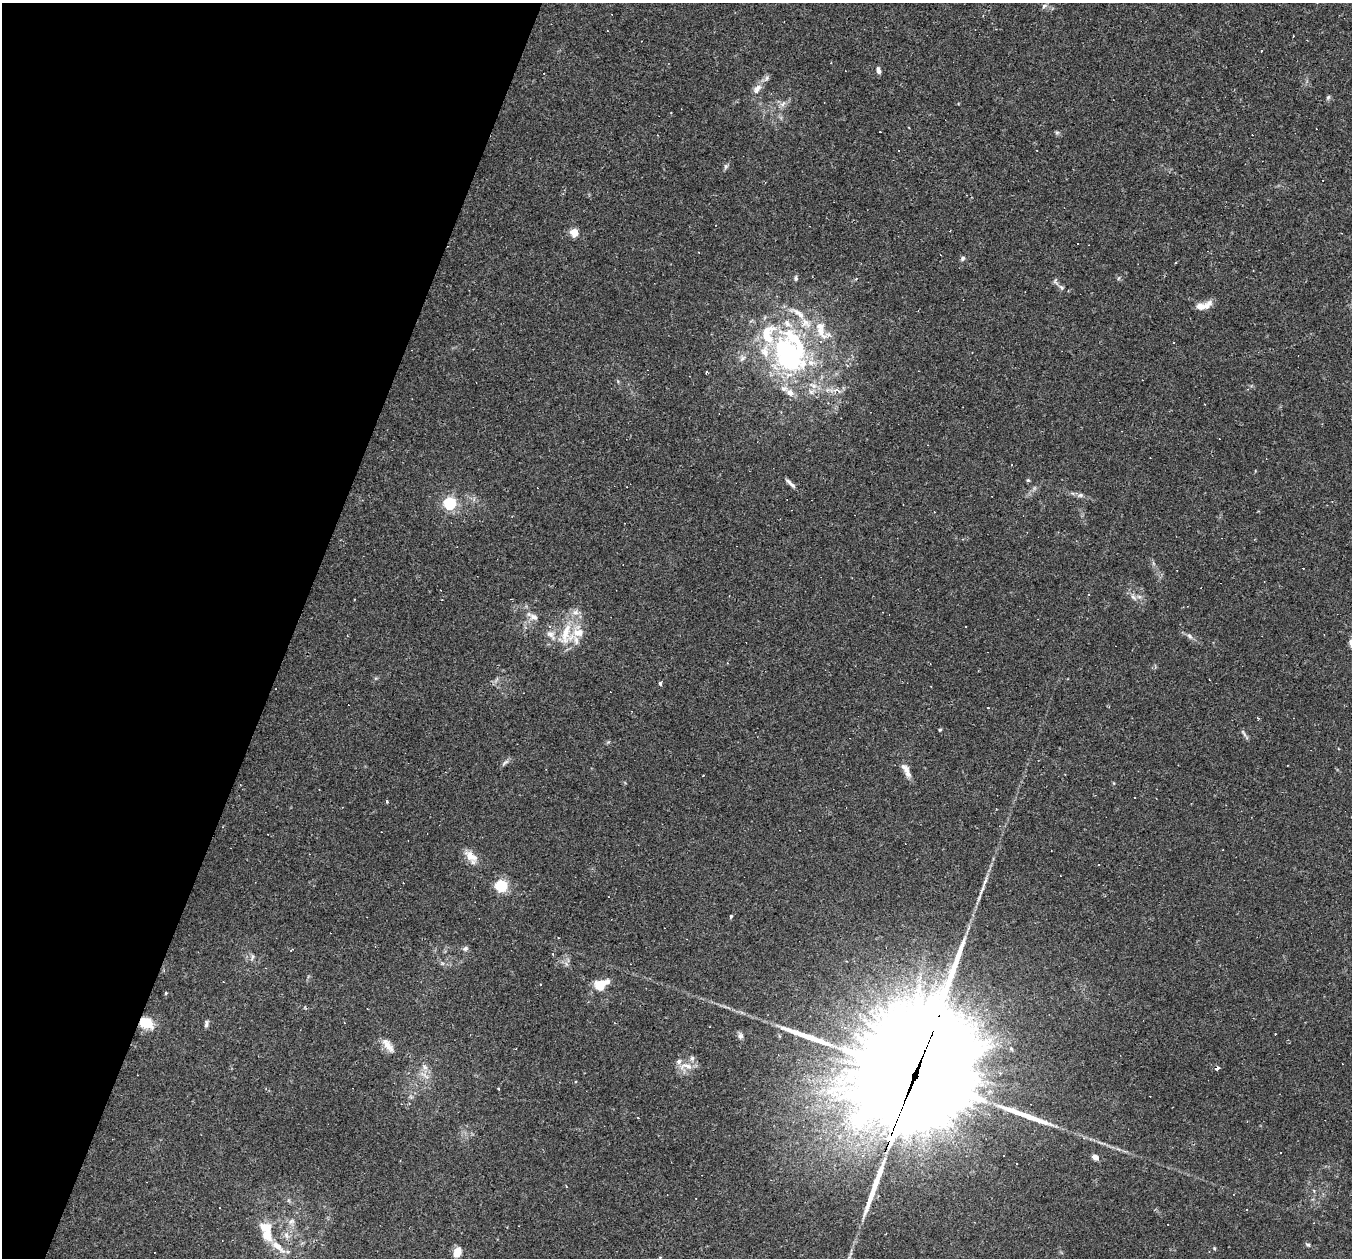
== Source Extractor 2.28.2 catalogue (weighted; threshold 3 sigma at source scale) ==
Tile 9 of 4 x 4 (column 1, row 3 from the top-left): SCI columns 1-1350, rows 1517-2772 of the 5400 x 5416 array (HDU 1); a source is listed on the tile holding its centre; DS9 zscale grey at full resolution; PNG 1354 x 1260 px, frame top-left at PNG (2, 3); no overlay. Shown black and unused: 22% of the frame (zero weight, under 2 of 3 exposures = <1% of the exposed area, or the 3 px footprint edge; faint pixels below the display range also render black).
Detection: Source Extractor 2.28.2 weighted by HDU 2 'WHT'; one run over the whole footprint, this tile lists its part. Background 0.0262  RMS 0.0043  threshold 0.0193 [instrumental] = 3 sigma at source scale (4.5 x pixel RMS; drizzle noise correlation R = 1.50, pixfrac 1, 0.05/0.05 arcsec/px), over >= 5 px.
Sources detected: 122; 2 inside a brighter object's white glare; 28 cosmic-ray / hot-pixel residue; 3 long thin detections or spike segments (spike, bleed or trail) — not listed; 24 inside a brighter listed object's ellipse — not listed separately; the other 65 listed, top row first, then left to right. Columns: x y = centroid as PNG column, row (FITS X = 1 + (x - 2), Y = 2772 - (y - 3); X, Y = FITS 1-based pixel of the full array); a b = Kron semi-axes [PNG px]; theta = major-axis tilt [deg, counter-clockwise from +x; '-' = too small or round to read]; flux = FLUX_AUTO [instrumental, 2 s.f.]
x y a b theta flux
1044 6 7 5 46 1
1293 36 2 2 - 0.39
1261 51 3 2 - 0.45
878 70 8 5 -76 1.5
767 78 6 6 - 1
757 89 15 9 55 3.3
1328 97 5 5 - 0.77
783 104 9 5 35 1.6
671 113 3 2 - 0.31
1057 132 6 4 0 0.66
899 150 3 3 - 2.5
726 166 8 5 73 0.87
574 233 9 8 - 4.1
963 258 6 5 - 0.95
796 278 6 5 - 0.81
856 279 5 4 - 0.46
1062 287 9 5 -38 1.2
1200 306 12 8 4 3
788 353 55 41 -76 77
742 358 10 6 45 1.5
836 390 8 6 -1 2.2
1028 480 5 4 - 0.5
790 483 17 4 -42 1.7
1080 495 8 6 16 1.1
1332 501 3 2 - 0.26
450 503 6 5 - 65
1133 597 11 4 -40 1.6
354 599 2 2 - 0.26
534 617 13 9 -18 2.6
566 634 34 20 80 15
1190 636 10 6 -52 1.4
661 683 4 3 - 3.9
940 730 4 3 - 0.5
1244 733 13 4 -56 1
505 762 12 4 36 1.2
906 770 20 7 -62 3.4
703 775 3 2 - 0.57
387 801 3 3 - 1.2
471 856 21 11 -38 4.9
501 886 6 5 - 56
731 916 5 4 - 0.49
292 949 4 2 - 0.32
465 949 8 6 27 1.1
553 954 3 3 - 0.41
252 957 9 4 78 0.91
601 985 14 9 26 9.9
166 993 4 4 - 0.4
146 1023 15 12 -26 8.5
206 1024 9 4 77 1.1
1275 1034 2 2 - 0.27
740 1036 9 7 -77 1.3
388 1045 21 8 -52 4.1
686 1066 22 9 -3 4.5
425 1067 9 5 -37 1.5
1217 1068 4 3 - 2.2
914 1076 78 37 66 19000
499 1089 3 3 - 1.1
1095 1157 8 6 -32 1.8
1247 1210 3 2 - 0.32
291 1221 10 7 38 1.9
267 1235 20 15 -64 7.8
286 1235 9 7 -60 2.1
1308 1245 7 4 -29 0.74
1209 1251 4 3 - 0.24
457 1252 10 7 67 5.3
Overlapping masked pixels (flux is a lower limit): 3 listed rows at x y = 146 1023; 1217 1068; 914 1076